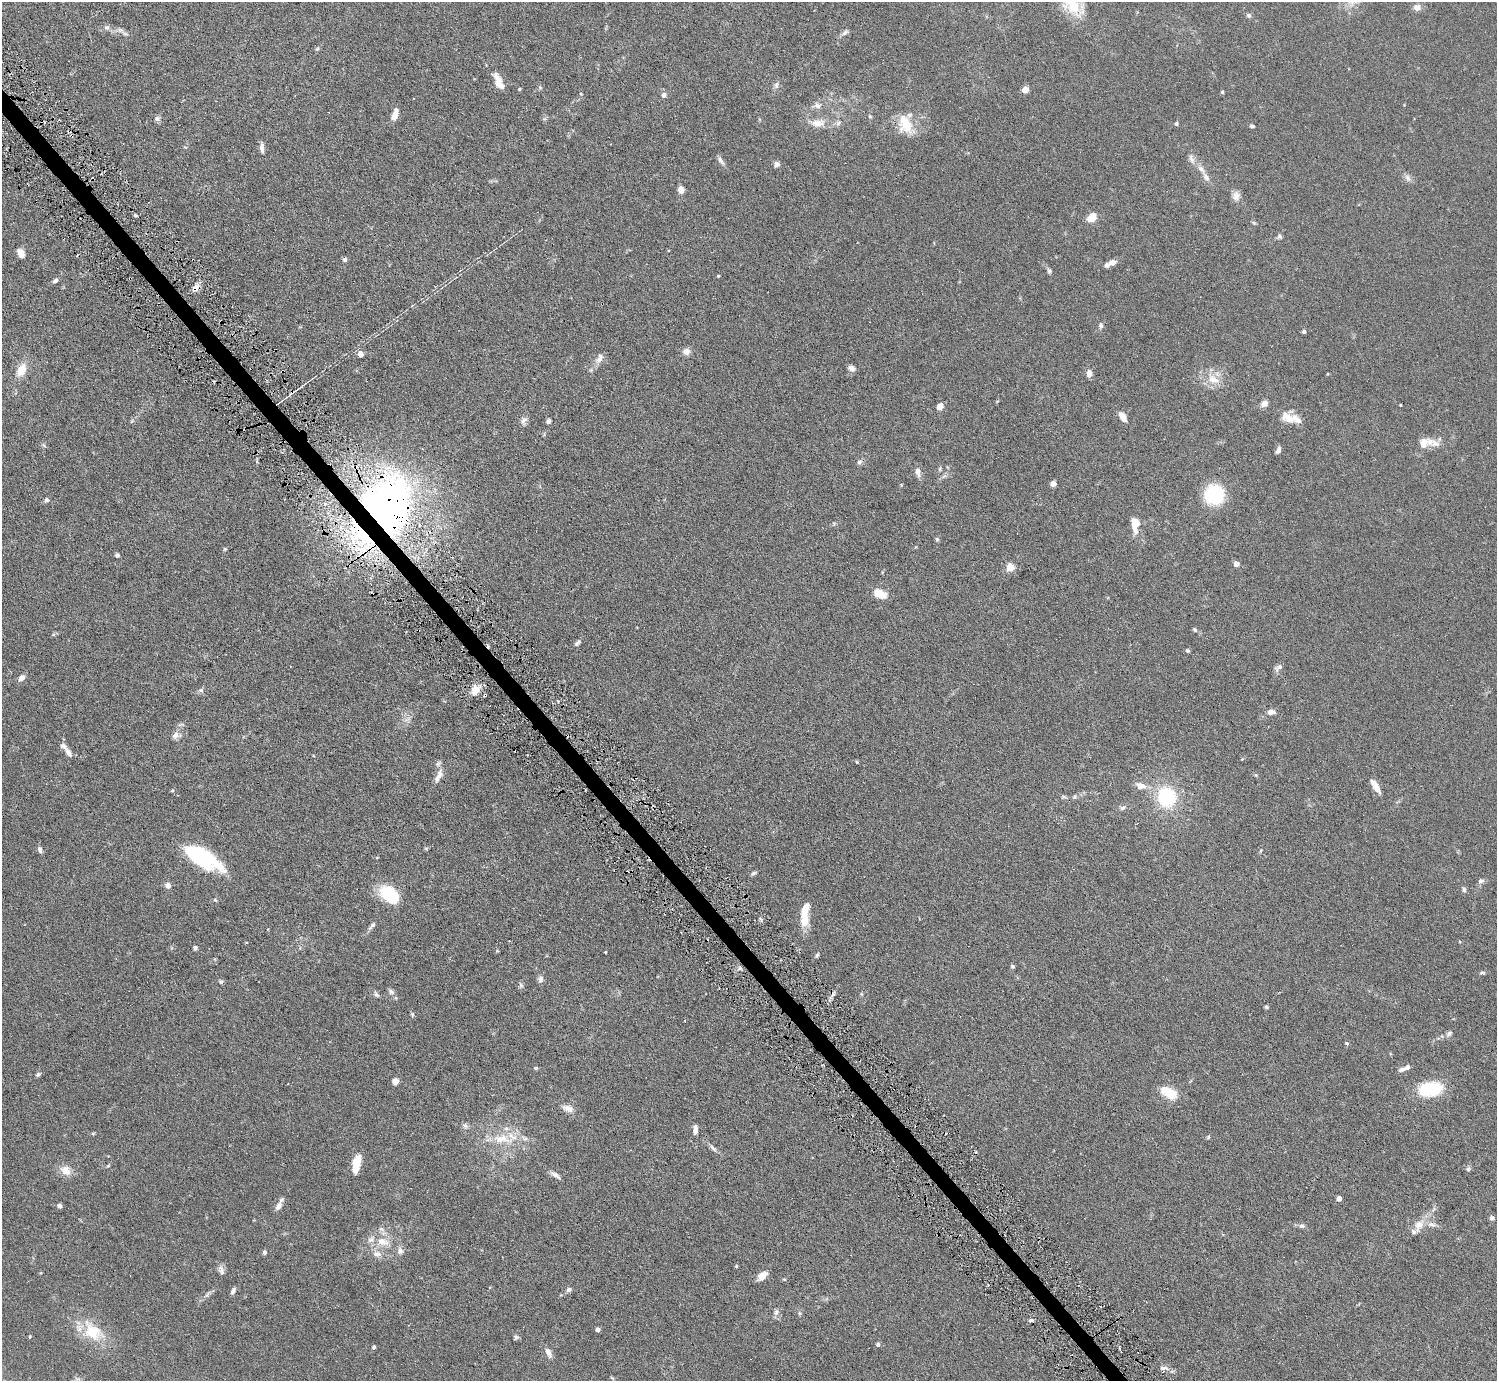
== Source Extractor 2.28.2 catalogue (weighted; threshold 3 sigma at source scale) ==
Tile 11 of 4 x 4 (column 3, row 3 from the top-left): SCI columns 2989-4483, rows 1676-3054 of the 5977 x 5967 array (HDU 1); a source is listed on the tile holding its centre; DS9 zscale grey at full resolution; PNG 1499 x 1383 px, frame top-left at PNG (2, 2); no overlay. Shown black and unused: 1% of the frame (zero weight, under 3 of 6 exposures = <1% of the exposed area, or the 3 px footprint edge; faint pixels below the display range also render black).
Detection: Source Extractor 2.28.2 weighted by HDU 2 'WHT'; one run over the whole footprint, this tile lists its part. Background 0.123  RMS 0.005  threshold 0.0202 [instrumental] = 3 sigma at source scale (4.09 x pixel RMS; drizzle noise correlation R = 1.36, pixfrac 0.8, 0.05/0.05 arcsec/px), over >= 5 px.
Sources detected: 192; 7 cosmic-ray / hot-pixel residue — not listed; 17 inside a brighter listed object's ellipse — not listed separately; the other 168 listed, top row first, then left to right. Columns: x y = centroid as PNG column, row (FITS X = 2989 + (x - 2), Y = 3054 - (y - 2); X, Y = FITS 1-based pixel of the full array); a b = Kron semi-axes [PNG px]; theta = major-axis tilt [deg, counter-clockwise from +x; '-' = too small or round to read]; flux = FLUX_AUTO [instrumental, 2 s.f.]
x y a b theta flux
1352 3 7 4 -72 1.2
1073 4 33 22 -61 16
1417 7 9 9 - 2
1249 15 7 6 - 0.89
106 27 7 6 - 1.1
120 30 9 6 -26 1.6
845 32 9 6 49 1.2
317 49 6 4 43 0.56
498 81 21 10 -65 4.3
777 85 10 4 85 1.1
540 87 6 4 -1 0.57
519 89 4 4 - 0.38
1025 90 5 4 - 8
1222 92 4 4 - 0.63
664 95 6 5 - 1.4
817 106 10 8 -22 1.9
395 114 13 6 73 3.8
870 116 5 4 - 0.51
157 119 7 7 - 1.2
817 123 23 11 4 5.4
1176 123 6 4 89 0.6
905 124 25 16 -70 11
1252 126 5 4 - 0.81
262 148 12 5 -87 1.9
1191 159 15 6 -67 2.1
720 160 13 5 -54 1.4
777 164 7 6 - 1.4
1201 169 13 7 -45 2.5
1408 178 9 6 -63 1.5
681 190 6 5 - 3.3
1236 196 11 9 59 2.5
135 215 5 3 - 0.53
1092 217 12 8 44 4.8
1254 223 6 4 -44 0.59
1279 236 8 6 -83 0.94
21 253 8 5 -67 4.8
345 260 5 5 - 0.94
1113 263 10 6 24 2.3
1049 271 7 6 - 0.9
718 276 3 3 - 0.45
55 281 7 4 40 1.1
196 288 11 7 49 2.4
1101 326 7 6 - 1.2
1304 332 4 4 - 0.91
686 352 9 8 - 2.2
360 354 5 4 - 3.7
600 358 14 8 64 2.6
852 368 7 6 - 2
21 370 16 10 66 6
1089 373 10 6 89 2.1
1212 380 15 12 88 5.5
1265 404 8 7 - 2
1400 405 3 2 - 0.5
940 406 7 6 - 2.9
1123 417 10 5 -56 4.1
1289 418 20 11 -31 5.5
523 420 10 7 62 1.6
548 421 6 5 - 1.1
1430 442 12 10 4 3.5
1278 450 8 4 69 1.6
859 462 7 6 - 1.1
940 469 6 4 72 0.63
918 472 11 6 -76 2.6
1053 484 5 5 - 2.1
1214 495 18 17 - 27
46 500 6 5 - 1.1
383 509 43 32 67 390
1135 524 19 10 -88 5.7
937 539 6 5 - 0.67
225 549 5 5 - 0.5
117 555 5 5 - 0.84
1236 564 4 4 - 3.5
1010 567 5 5 - 14
879 594 13 8 -21 6.9
1195 630 6 5 - 0.7
53 635 6 4 19 0.58
577 643 11 5 40 1.1
1187 651 5 5 - 0.62
1279 667 12 6 41 1.7
21 678 8 6 41 1.9
201 690 7 6 - 0.98
475 690 13 10 66 4.1
1271 712 9 6 5 2
176 735 12 9 10 2.2
68 752 13 6 -57 2.4
857 762 4 3 - 0.42
1256 775 6 4 -71 0.47
438 776 20 7 64 2.9
1140 786 14 9 -14 3.5
1375 786 16 6 -59 3.8
1063 797 6 4 10 0.67
1074 797 6 5 - 0.73
1166 797 17 15 -74 29
1122 808 8 5 18 1.1
40 850 8 5 -77 1.3
1261 850 6 3 71 0.43
201 857 34 14 -31 48
753 873 7 5 30 0.83
1481 881 8 6 20 1.2
168 885 6 6 - 2.1
1464 889 7 5 -64 0.97
389 894 23 14 -40 18
215 900 6 3 -44 0.45
804 911 18 8 74 7
372 925 13 5 47 1.4
195 948 5 4 - 0.96
605 952 3 2 - 0.39
817 955 6 4 69 0.65
1013 966 5 4 - 0.7
1482 973 7 4 -8 0.71
540 979 9 7 80 1.4
221 982 6 5 - 0.73
521 985 7 5 -47 0.86
391 992 9 7 -30 1.2
376 994 9 5 -47 1
1266 1007 5 4 - 0.55
412 1015 6 3 72 0.53
685 1021 3 2 - 0.6
1449 1034 10 6 33 1.2
1347 1043 5 4 - 0.61
535 1068 5 4 - 0.64
1402 1069 10 6 11 1.5
38 1074 6 5 - 0.79
395 1081 6 6 - 2.9
1430 1089 22 13 8 23
1168 1092 21 11 -29 8.5
568 1108 15 8 -17 2.9
465 1125 8 6 -49 1.1
695 1129 9 5 -89 2.3
1208 1137 5 4 - 0.57
502 1139 37 13 -3 12
713 1148 13 4 -45 1.4
356 1164 18 7 79 8.8
108 1166 6 3 20 0.42
1468 1169 5 5 - 0.83
65 1170 12 9 -43 4.6
555 1175 14 5 -34 1.8
1339 1199 4 4 - 3
60 1206 5 4 - 1.3
278 1206 12 7 62 2.6
1492 1218 6 5 - 1.2
1432 1224 12 6 -20 2.1
1419 1225 17 12 57 4.8
1302 1226 8 6 -10 1.2
382 1229 9 6 -28 1.4
383 1242 19 10 -14 6.5
400 1251 9 7 -76 1.9
264 1252 5 4 - 1.2
377 1254 13 9 -13 3.1
736 1266 4 4 - 0.43
221 1270 14 7 -76 1.7
762 1276 13 8 42 3.2
784 1279 5 3 - 0.42
569 1290 7 6 - 1.1
233 1291 10 5 61 1.2
207 1295 10 4 56 1.1
776 1312 10 5 75 1.3
799 1313 6 4 -71 0.56
1031 1320 6 4 0 0.73
598 1329 4 4 - 2
92 1331 31 20 -51 14
30 1337 4 3 - 0.45
516 1337 7 5 46 0.82
878 1344 6 5 - 0.72
374 1347 6 4 51 0.6
548 1353 13 6 -63 2.2
1163 1368 13 2 4 0.97
612 1378 6 3 -37 0.46
Overlapping masked pixels (flux is a lower limit): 2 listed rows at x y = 196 288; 383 509
Isophote crosses this tile's border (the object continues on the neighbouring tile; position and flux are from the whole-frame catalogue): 1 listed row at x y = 1073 4